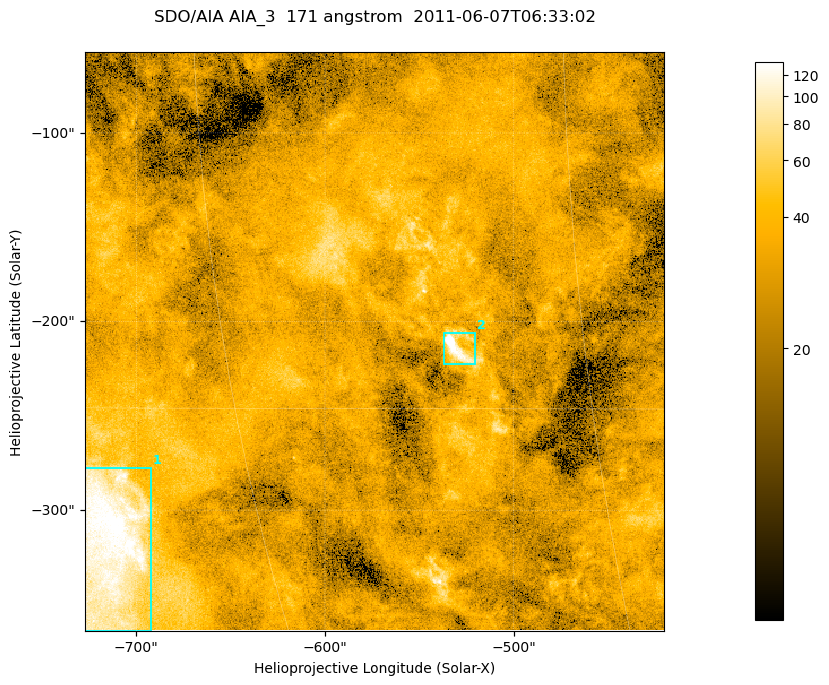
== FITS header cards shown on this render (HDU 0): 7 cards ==
TELESCOP= 'SDO/AIA '
INSTRUME= 'AIA_3   '
WAVELNTH=                  171
WAVEUNIT= 'angstrom'
DATE-OBS= '2011-06-07T06:33:02.77'
CTYPE1  = 'HPLN-TAN'
CTYPE2  = 'HPLT-TAN'

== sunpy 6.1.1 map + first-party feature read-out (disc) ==
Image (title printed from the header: SDO/AIA AIA_3  171 angstrom  2011-06-07T06:33:02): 512 x 512 px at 0.599 arcsec/px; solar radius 945 arcsec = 1577 px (partial field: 3.4% of the solar disc is inside the frame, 100% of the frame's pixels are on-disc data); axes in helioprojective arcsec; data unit not stated in the header (colour bar unlabelled)
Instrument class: DISC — disc imager (sunpy class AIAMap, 171 A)
Bright regions (active regions / flare kernels): reference = the on-disc median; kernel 5 px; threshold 5 sigma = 47.4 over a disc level ~30.5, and >= 1.15x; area >= 262 px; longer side >= 6 px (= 3.6 arcsec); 2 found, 2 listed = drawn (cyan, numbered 1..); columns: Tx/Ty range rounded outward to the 2 arcsec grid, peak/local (2 s.f.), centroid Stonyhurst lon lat
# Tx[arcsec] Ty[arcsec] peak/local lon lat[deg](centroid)
1 -728..-692 -364..-276 5.2 -53 -20
2 -538..-520 -224..-206 6 -35 -13